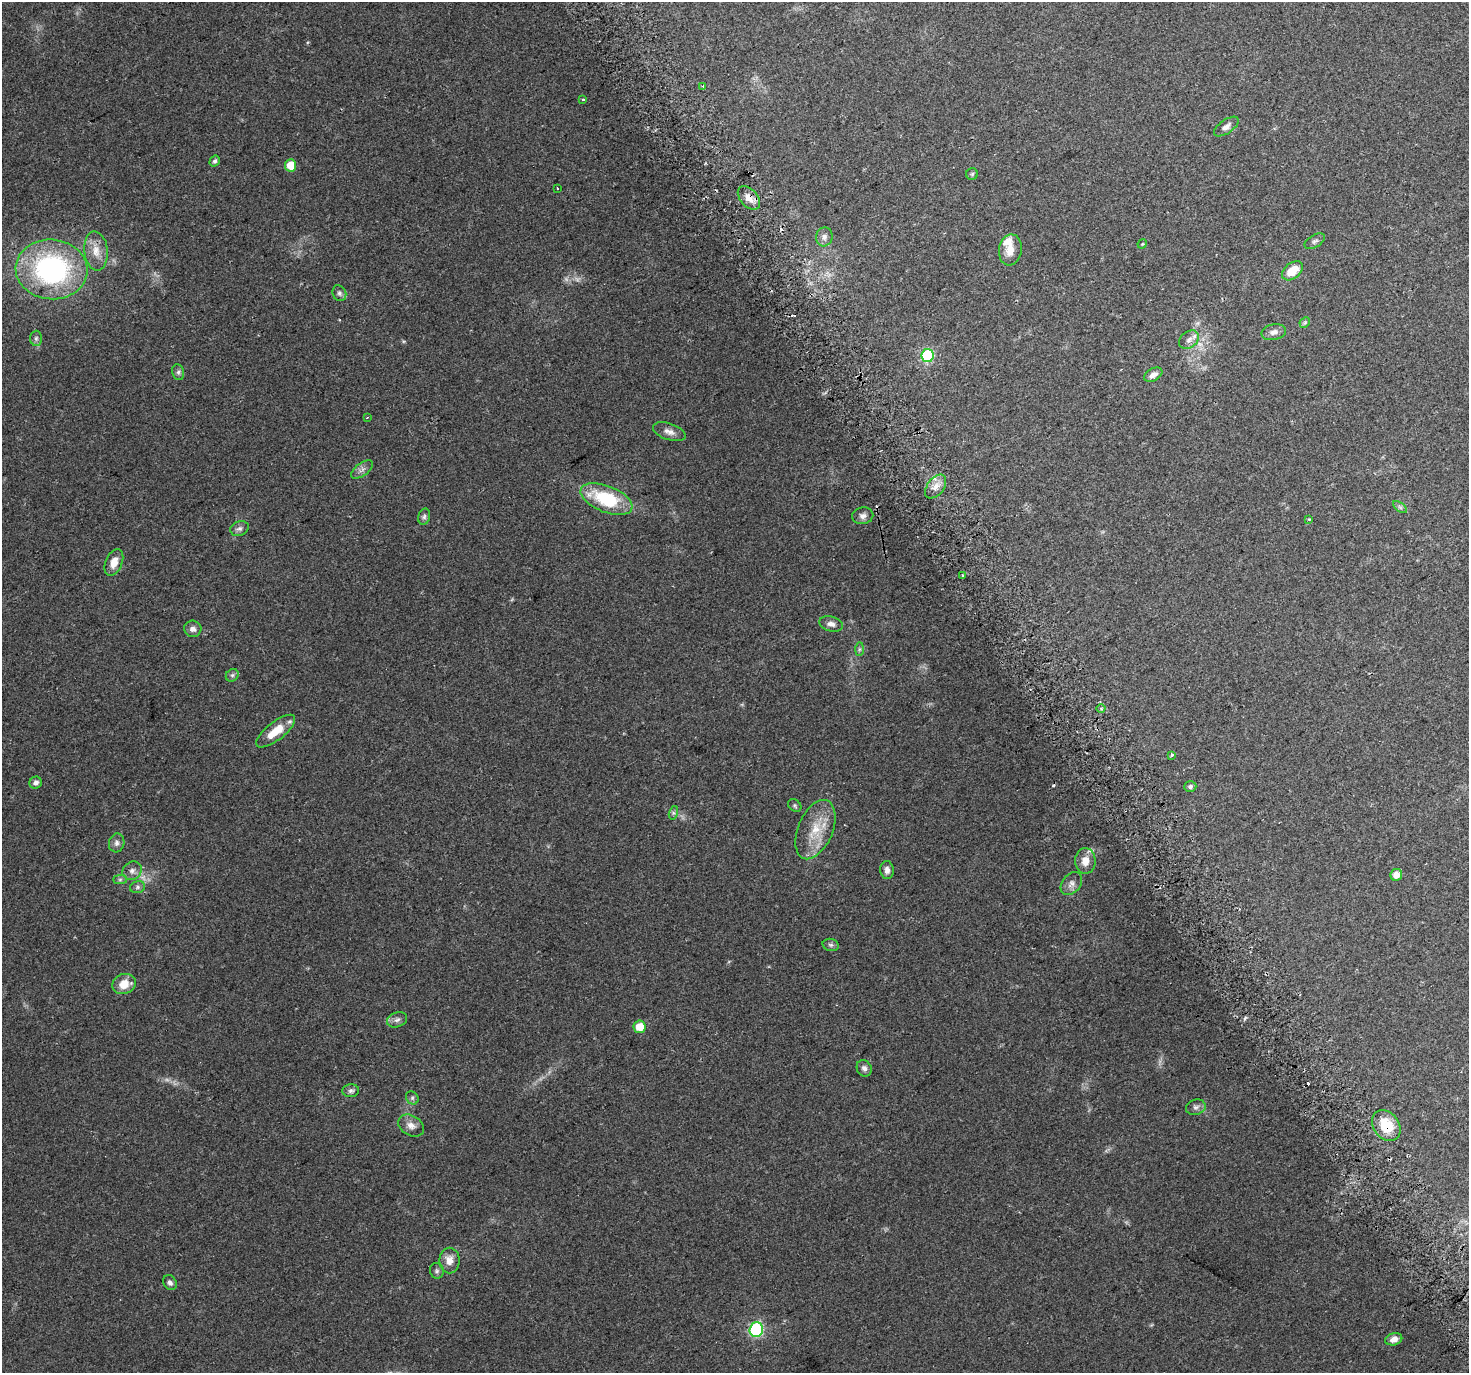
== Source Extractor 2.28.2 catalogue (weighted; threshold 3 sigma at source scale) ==
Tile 6 of 4 x 4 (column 2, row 2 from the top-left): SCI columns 1494-2960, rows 2875-4245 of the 5926 x 5806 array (HDU 1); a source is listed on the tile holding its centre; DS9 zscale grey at full resolution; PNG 1471 x 1375 px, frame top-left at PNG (2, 2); each listed source drawn as its Kron ellipse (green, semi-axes under 4 px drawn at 4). Shown black and unused: <1% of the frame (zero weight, under 2 of 3 exposures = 2% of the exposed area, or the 3 px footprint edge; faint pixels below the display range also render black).
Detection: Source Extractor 2.28.2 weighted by HDU 2 'WHT'; one run over the whole footprint, this tile lists its part. Background 0.093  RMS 0.0092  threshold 0.0415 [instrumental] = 3 sigma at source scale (4.5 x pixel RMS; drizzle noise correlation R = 1.50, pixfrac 1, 0.0396/0.0396 arcsec/px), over >= 5 px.
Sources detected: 80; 3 too faint to see at this stretch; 6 cosmic-ray / hot-pixel residue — neither listed nor drawn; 1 inside a brighter listed object's ellipse — not listed separately; the other 70 listed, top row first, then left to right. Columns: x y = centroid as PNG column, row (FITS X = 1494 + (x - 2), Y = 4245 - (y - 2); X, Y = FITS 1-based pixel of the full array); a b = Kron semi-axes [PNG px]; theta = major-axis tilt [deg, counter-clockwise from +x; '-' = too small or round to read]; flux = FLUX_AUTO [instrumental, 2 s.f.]
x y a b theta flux
703 86 4 3 - 0.81
583 100 3 3 - 1.3
1226 126 14 7 35 4.3
215 161 5 5 - 2.1
290 165 6 5 - 15
972 174 6 5 - 1.5
557 188 3 2 - 1.3
749 198 14 8 -50 7.9
824 237 9 8 - 4.1
1315 241 11 6 31 2.5
1142 244 5 4 - 0.79
1010 250 15 11 81 10
96 251 20 11 -84 12
52 269 36 30 -4 160
1292 271 12 7 39 17
339 293 8 6 -64 2.7
1305 322 6 4 45 1.4
1274 332 12 8 11 4.7
36 338 7 6 - 2.1
1189 340 11 8 38 4.8
927 355 6 6 - 87
178 372 8 6 -78 2.2
1153 375 10 6 30 4.4
367 417 3 2 - 0.72
669 432 17 8 -19 5.7
362 470 13 6 36 3.7
936 487 13 8 53 7
606 499 27 13 -21 55
1400 507 8 4 -37 1.8
863 516 10 8 11 4.2
424 517 8 6 74 2.3
1309 519 3 3 - 0.79
239 528 9 7 22 3.2
114 562 14 8 67 9.9
963 576 3 2 - 1.4
831 624 12 7 -15 4.8
193 629 8 8 - 4.6
859 649 7 4 89 1.7
232 675 7 5 44 2
1101 708 4 3 - 1.1
276 731 24 9 38 18
1172 755 4 3 - 6.6
36 783 6 6 - 3.6
1190 786 6 5 - 2.4
795 805 7 5 -40 1.6
673 813 7 4 72 1.7
815 830 31 17 67 26
117 843 9 7 77 3.5
1085 861 13 10 89 9.9
887 870 9 6 -85 4.5
132 871 10 9 - 4.7
1396 875 6 5 - 7.7
120 879 7 4 1 1.9
1071 884 13 9 52 4.7
138 887 8 6 17 2.1
831 945 8 6 -14 2.2
124 984 12 9 19 13
397 1020 10 7 19 3.2
639 1027 6 6 - 13
864 1068 9 7 -64 3.3
351 1091 8 6 6 2.4
412 1098 7 6 - 1.8
1196 1107 10 7 17 3.4
411 1126 14 10 -29 6.5
1386 1126 16 12 -51 24
449 1260 13 10 -89 7.9
437 1271 8 7 - 2.3
170 1283 8 6 -57 2.9
756 1330 7 6 - 120
1394 1339 9 6 15 5.1
Overlapping masked pixels (flux is a lower limit): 2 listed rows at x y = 749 198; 1386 1126